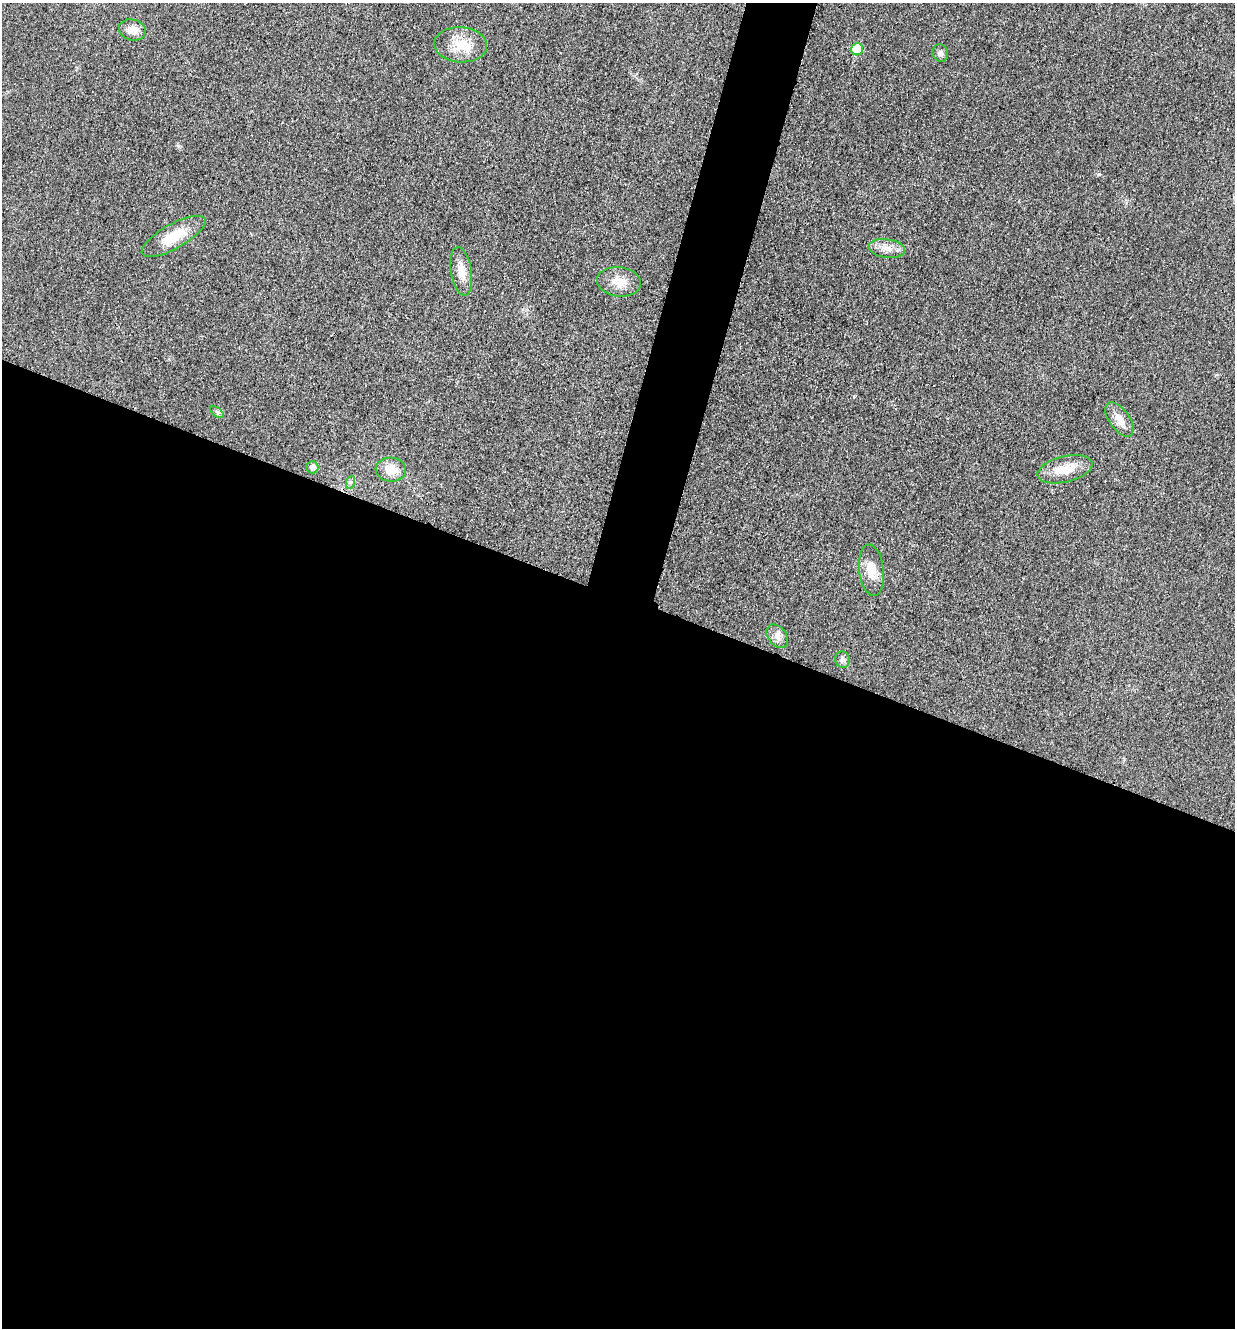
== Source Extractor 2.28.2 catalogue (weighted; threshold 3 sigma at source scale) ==
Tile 14 of 4 x 4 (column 2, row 4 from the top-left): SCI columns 1509-2741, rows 24-1349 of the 5358 x 5347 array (HDU 1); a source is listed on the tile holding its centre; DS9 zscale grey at full resolution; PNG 1237 x 1330 px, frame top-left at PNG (2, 3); each listed source drawn as its Kron ellipse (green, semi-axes under 4 px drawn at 4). Shown black and unused: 58% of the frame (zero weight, under 3 of 4 exposures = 2% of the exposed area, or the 3 px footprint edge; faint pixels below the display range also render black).
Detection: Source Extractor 2.28.2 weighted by HDU 2 'WHT'; one run over the whole footprint, this tile lists its part. Background 0.0415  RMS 0.0062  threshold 0.0281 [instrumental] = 3 sigma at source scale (4.5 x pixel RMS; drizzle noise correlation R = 1.50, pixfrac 1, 0.05/0.05 arcsec/px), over >= 5 px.
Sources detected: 17; all 17 listed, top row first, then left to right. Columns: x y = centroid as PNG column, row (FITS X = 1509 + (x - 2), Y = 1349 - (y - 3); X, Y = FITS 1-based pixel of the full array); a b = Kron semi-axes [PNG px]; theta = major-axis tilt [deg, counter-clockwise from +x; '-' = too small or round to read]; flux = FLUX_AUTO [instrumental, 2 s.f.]
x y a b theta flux
132 30 13 10 -16 6.1
461 45 26 17 -3 15
857 49 6 5 - 20
940 53 9 7 -65 2.1
174 236 36 12 29 17
887 248 18 9 -7 6.4
461 271 25 10 -80 9
619 282 22 14 -6 9.2
217 412 8 4 -36 1.2
1119 419 19 10 -55 7.2
312 467 6 6 - 3.2
1065 469 28 13 14 13
391 470 15 12 -6 9.8
351 482 7 4 71 1.1
871 570 26 12 -83 10
777 636 13 9 -51 4
843 660 8 7 - 2
Unlisted compact peaks at least as high as the median listed source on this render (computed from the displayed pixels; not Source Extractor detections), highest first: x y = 178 146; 1098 174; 854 396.